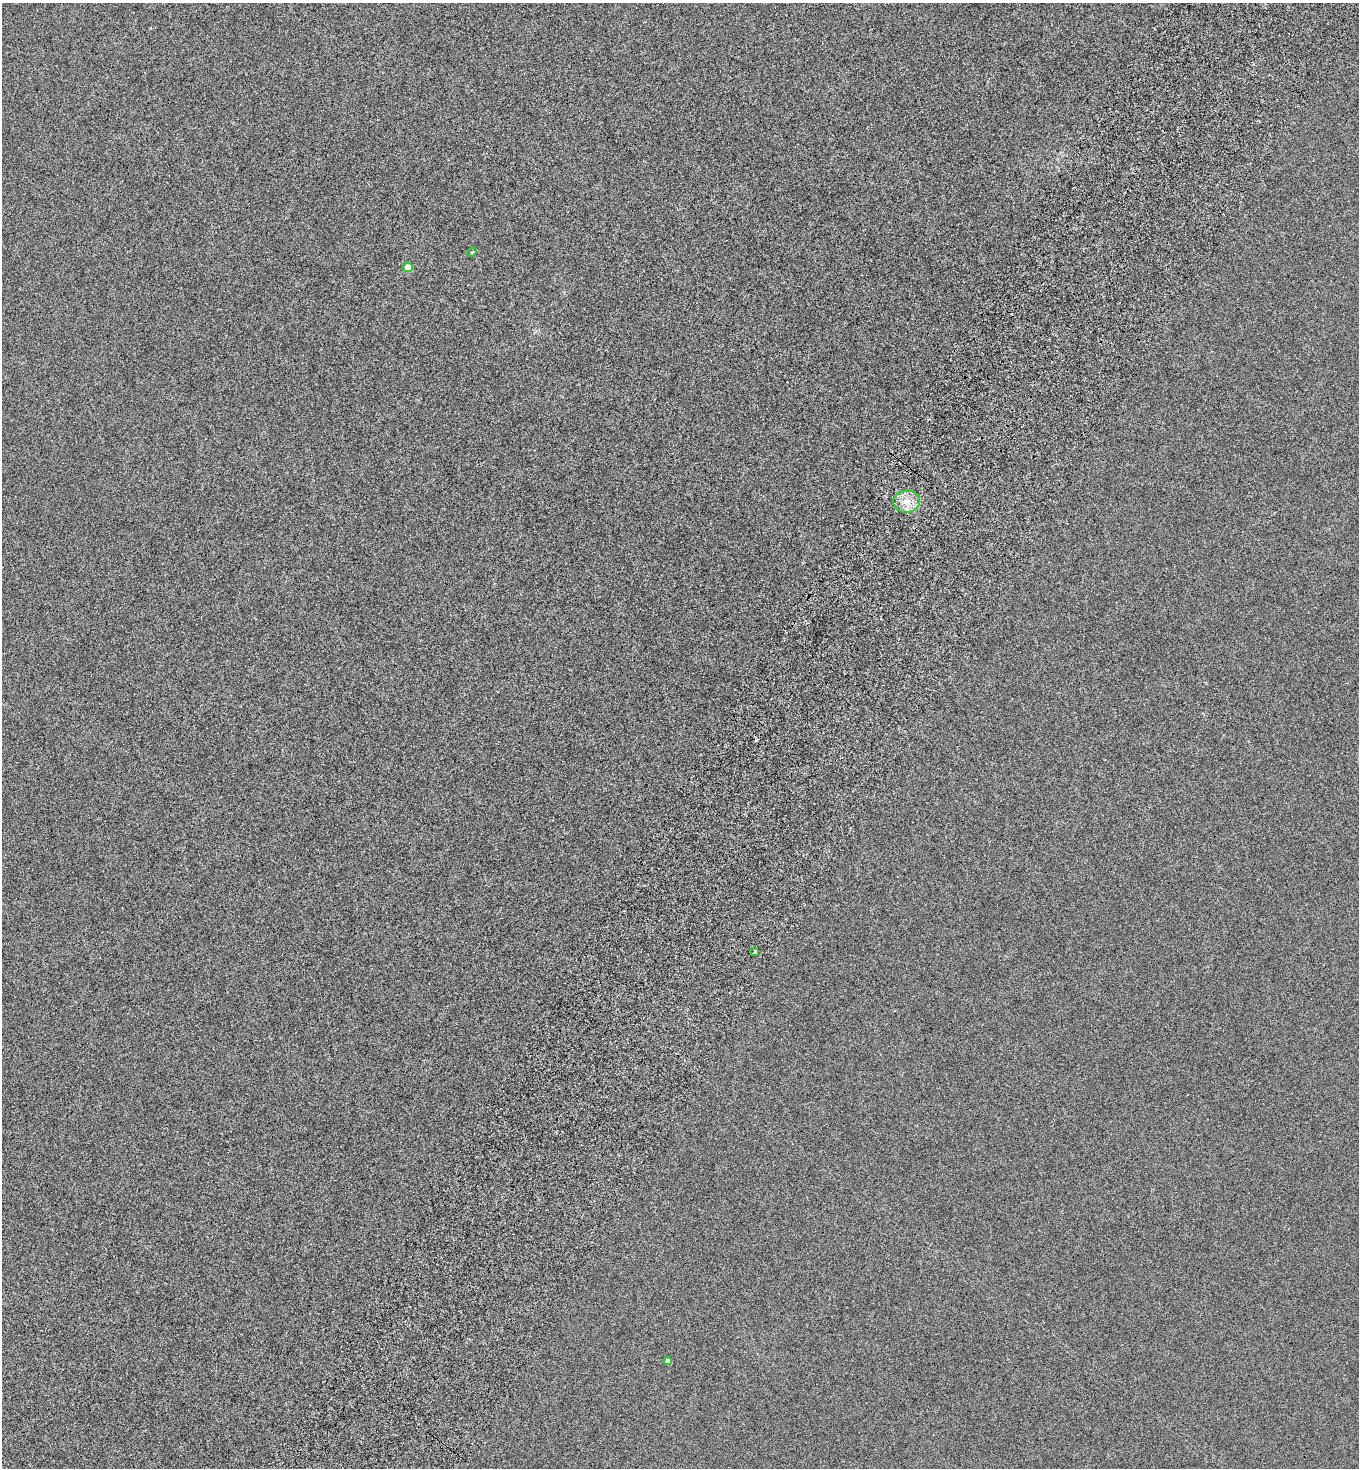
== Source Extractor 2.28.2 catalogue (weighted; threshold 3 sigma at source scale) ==
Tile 10 of 4 x 4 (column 2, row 3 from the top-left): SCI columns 1704-3060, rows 1506-2971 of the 5983 x 5948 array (HDU 1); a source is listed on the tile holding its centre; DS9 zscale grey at full resolution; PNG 1361 x 1470 px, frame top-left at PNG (2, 3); each listed source drawn as its Kron ellipse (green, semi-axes under 4 px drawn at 4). Shown black and unused: <1% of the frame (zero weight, under 5 of 9 exposures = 3% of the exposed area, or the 3 px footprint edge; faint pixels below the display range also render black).
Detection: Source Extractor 2.28.2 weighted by HDU 2 'WHT'; one run over the whole footprint, this tile lists its part. Background 6.19e-04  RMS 0.0019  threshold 0.0079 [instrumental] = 3 sigma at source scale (4.09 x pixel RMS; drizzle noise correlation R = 1.36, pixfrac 0.8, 0.05/0.05 arcsec/px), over >= 5 px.
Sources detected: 5; all 5 listed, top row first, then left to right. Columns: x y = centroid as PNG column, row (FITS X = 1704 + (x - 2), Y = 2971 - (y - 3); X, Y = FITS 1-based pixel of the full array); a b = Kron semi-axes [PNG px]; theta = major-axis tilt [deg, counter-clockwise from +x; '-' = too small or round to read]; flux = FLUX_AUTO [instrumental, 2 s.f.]
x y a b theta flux
472 252 5 4 - 0.18
408 267 5 5 - 3.1
907 502 13 11 3 2.1
755 951 3 3 - 0.28
668 1361 4 4 - 0.88